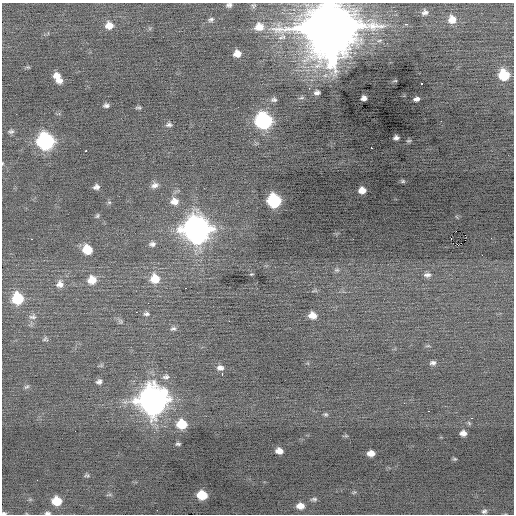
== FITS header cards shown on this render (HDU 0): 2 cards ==
NAXIS1  =                  512 / Axis length
NAXIS2  =                  512 / Axis length

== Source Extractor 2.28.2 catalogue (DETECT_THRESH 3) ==
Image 512 x 512 px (HDU 0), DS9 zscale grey, 1 PNG px = 1 image px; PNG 516 x 516 px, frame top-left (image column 1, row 512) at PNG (2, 3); no overlay
Background -0.0476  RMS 0.82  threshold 2.45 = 3 sigma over >= 5 px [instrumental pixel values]
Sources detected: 96; all 96 listed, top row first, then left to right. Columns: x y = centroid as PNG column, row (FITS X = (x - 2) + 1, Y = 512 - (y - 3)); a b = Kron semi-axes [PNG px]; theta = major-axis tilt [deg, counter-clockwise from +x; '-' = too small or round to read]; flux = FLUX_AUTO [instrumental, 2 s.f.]
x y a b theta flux
229 5 7 5 11 170
253 6 6 5 - 73
425 12 9 7 16 210
211 19 10 6 14 170
452 19 10 9 - 620
406 24 3 2 - 180
109 25 9 9 - 540
259 27 9 8 - 520
330 28 16 16 - 470000
237 54 7 6 - 440
28 67 6 4 0 68
504 75 8 8 - 2300
57 76 8 7 - 480
59 80 8 6 12 290
395 81 5 3 - 42
422 83 3 2 - 200
309 88 3 2 - 70
317 92 6 4 8 170
364 98 5 4 - 220
274 99 8 6 3 150
417 99 6 4 12 270
106 105 6 4 -3 140
138 108 7 4 -7 97
263 121 9 9 - 12000
441 121 2 2 - 140
169 125 8 5 -4 140
11 131 8 5 7 130
396 138 5 4 - 180
45 141 10 9 - 13000
409 141 6 4 2 79
371 148 2 2 - 610
85 151 3 3 - 250
2 163 4 3 - 43
403 181 7 5 14 84
155 185 10 7 25 260
96 187 6 5 - 190
362 190 6 6 - 500
174 201 11 9 0 460
274 201 9 8 - 5700
109 202 6 5 - 83
97 216 6 5 - 87
196 229 12 11 - 58000
465 235 2 2 - 180
451 238 2 2 - 330
491 238 2 2 - 150
32 239 2 2 - 37
152 244 9 7 9 190
87 250 8 8 - 1400
337 270 7 5 -13 120
251 274 4 3 - 52
427 275 10 6 -1 210
155 279 11 11 - 1000
92 280 10 9 - 770
60 284 11 10 - 390
185 288 2 2 - 560
315 291 8 3 5 82
17 298 9 9 - 3000
148 303 2 2 - 180
136 312 2 2 - 180
146 314 8 6 3 150
312 315 8 6 -12 520
33 317 11 8 13 270
121 321 8 6 -53 140
229 321 3 2 - 65
173 329 9 6 10 150
45 339 7 6 - 120
433 363 7 5 2 170
220 368 8 6 -6 240
222 374 3 2 - 220
166 377 10 6 4 210
99 382 7 6 - 180
27 387 8 5 34 110
152 400 12 12 - 67000
404 403 2 2 - 70
428 411 3 2 - 74
326 414 6 5 - 88
471 418 3 2 - 76
469 423 7 4 -46 78
182 424 9 8 - 1500
463 433 6 5 - 290
346 436 6 4 -18 62
178 444 4 3 - 93
279 451 7 5 -10 400
371 453 7 5 -1 410
455 459 6 4 -1 69
87 475 6 4 -2 85
354 492 6 4 40 70
109 495 8 3 13 79
202 495 8 7 - 1600
314 499 9 5 4 130
56 501 8 7 - 1200
300 506 8 6 -2 470
157 510 2 2 - 59
484 511 7 7 - 150
4 513 6 4 -4 100
47 513 7 4 0 130
At the frame edge (FLAGS 8, measured only in part): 5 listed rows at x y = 229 5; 330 28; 2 163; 4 513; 47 513